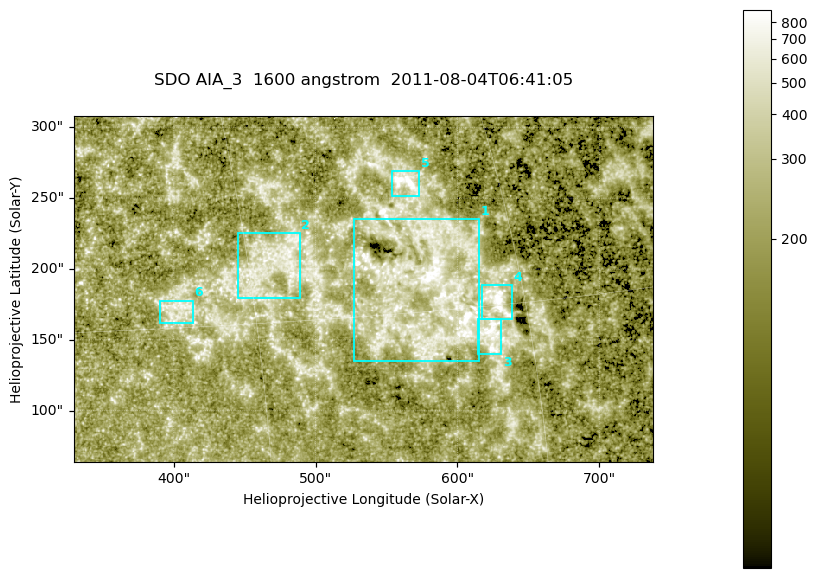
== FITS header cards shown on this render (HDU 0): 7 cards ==
TELESCOP= 'SDO     '           /
INSTRUME= 'AIA_3   '           /
WAVELNTH=                 1600 /
WAVEUNIT= 'angstrom'           /
DATE-OBS= '2011-08-04T06:41:05.120' /
CTYPE1  = 'HPLN-TAN'           /
CTYPE2  = 'HPLT-TAN'           /

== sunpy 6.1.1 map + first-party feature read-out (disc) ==
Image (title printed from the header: SDO AIA_3  1600 angstrom  2011-08-04T06:41:05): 670 x 401 px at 0.609 arcsec/px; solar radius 946 arcsec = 1552 px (partial field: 3.6% of the solar disc is inside the frame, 100% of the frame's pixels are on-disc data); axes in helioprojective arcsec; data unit not stated in the header (colour bar unlabelled)
Pointing: header CRPIX1/2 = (2047.81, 2050.03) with CRVAL1/2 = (0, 0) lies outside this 670 x 401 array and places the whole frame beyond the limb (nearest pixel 1.39 R_sun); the SolarSoft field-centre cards XCEN/YCEN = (533.5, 185.9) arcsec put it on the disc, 2052 arcsec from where CRPIX/CRVAL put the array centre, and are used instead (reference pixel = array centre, CRVAL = XCEN/YCEN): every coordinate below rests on XCEN/YCEN
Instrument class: DISC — disc imager (sunpy class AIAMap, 1600 A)
Bright regions (active regions / flare kernels): reference = the on-disc median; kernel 5 px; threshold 5 sigma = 336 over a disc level ~210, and >= 1.15x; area >= 268 px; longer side >= 5 px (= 3 arcsec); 6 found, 6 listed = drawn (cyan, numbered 1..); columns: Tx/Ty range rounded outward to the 2 arcsec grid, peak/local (2 s.f.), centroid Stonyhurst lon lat
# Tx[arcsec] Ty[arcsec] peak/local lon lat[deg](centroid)
1 526..616 134..236 5.1 +39 +16
2 444..490 178..226 3.6 +31 +18
3 614..632 140..166 5 +43 +14
4 616..640 164..190 5.2 +43 +15
5 552..574 250..270 5.9 +39 +21
6 390..414 162..178 3.5 +26 +16